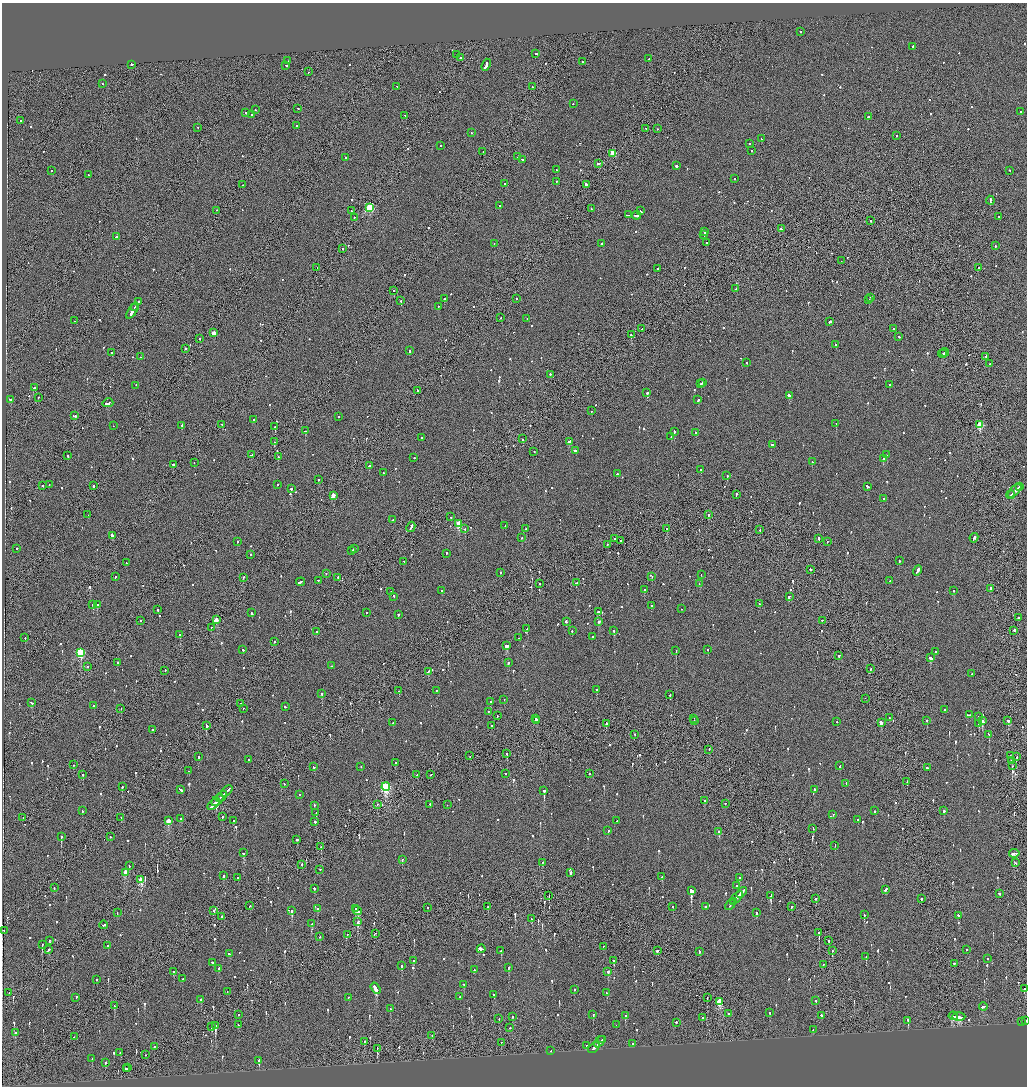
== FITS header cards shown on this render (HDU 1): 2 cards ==
NAXIS1  =                 2050
NAXIS2  =                 2168

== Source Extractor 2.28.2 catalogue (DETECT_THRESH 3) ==
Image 2050 x 2168 px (HDU 1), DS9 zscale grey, zoomed out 1/2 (1 PNG px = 2 x 2 image px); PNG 1029 x 1088 px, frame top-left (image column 2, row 2168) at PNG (2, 3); each listed source drawn as its Kron ellipse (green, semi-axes under 4 px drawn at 4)
Background -0.0874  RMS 0.064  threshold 0.192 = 3 sigma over >= 5 px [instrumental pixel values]
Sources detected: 1058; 44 cannot appear on this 1/2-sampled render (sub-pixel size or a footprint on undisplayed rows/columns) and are neither listed nor drawn; of the other 1014, the 500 brightest by FLUX_AUTO listed and drawn (514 fainter detections omitted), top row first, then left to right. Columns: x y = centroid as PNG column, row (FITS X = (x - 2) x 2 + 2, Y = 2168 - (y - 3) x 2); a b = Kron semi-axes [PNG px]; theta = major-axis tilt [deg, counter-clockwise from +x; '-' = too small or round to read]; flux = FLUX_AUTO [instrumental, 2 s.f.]
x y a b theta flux
801 32 2 2 - 110
913 47 3 2 - 660
535 54 2 2 - 160
456 55 2 2 - 83
460 58 2 2 - 120
649 59 2 2 - 150
287 61 2 2 - 200
582 62 2 2 - 210
132 65 3 2 - 190
486 65 6 2 69 670
286 66 2 2 - 170
308 72 2 1 - 120
102 84 2 2 - 73
397 87 2 2 - 88
532 87 2 2 - 280
573 104 2 2 - 150
298 109 2 2 - 75
255 110 2 2 - 82
1020 112 2 2 - 84
245 113 2 2 - 120
251 115 2 2 - 160
405 116 3 2 - 250
868 117 2 2 - 180
20 121 2 2 - 69
296 126 2 2 - 290
197 128 2 2 - 85
646 129 2 2 - 67
657 129 2 1 - 93
471 133 2 2 - 110
896 136 2 2 - 150
761 139 2 2 - 71
749 144 2 2 - 80
440 146 2 2 - 80
751 151 2 2 - 93
483 152 2 1 - 130
613 154 3 3 - 430
518 157 2 2 - 140
346 158 2 2 - 89
522 160 2 2 - 81
599 164 3 2 - 220
676 166 2 2 - 650
557 170 2 2 - 80
51 171 2 2 - 77
1010 171 2 2 - 86
88 175 2 2 - 150
734 179 2 2 - 67
556 182 2 2 - 69
504 184 2 2 - 140
243 185 2 1 - 91
586 185 4 2 - 650
990 201 4 2 - 370
500 206 2 2 - 71
370 208 3 3 - 910
591 209 2 1 - 310
216 211 2 2 - 85
351 211 2 2 - 130
640 211 3 2 - 220
628 215 2 1 - 440
636 216 4 2 - 340
999 217 2 2 - 230
354 218 2 2 - 69
871 221 2 2 - 92
781 229 4 2 - 370
705 232 2 2 - 180
704 235 3 2 - 170
116 237 2 2 - 220
706 243 2 2 - 97
494 244 2 2 - 140
602 244 2 2 - 88
995 246 2 2 - 130
343 249 2 1 - 190
841 261 2 1 - 98
317 268 3 1 - 420
978 268 2 2 - 320
658 269 3 2 - 210
736 289 2 2 - 140
394 291 2 1 - 540
870 298 2 1 - 180
445 299 2 2 - 290
516 299 2 1 - 94
869 300 2 1 - 280
401 301 2 2 - 96
138 302 2 2 - 300
438 307 2 2 - 89
134 308 3 1 - 340
132 311 9 2 58 1300
501 318 2 1 - 96
527 319 2 2 - 130
75 321 2 1 - 100
830 322 2 2 - 490
642 329 2 2 - 350
893 329 2 2 - 70
214 333 3 2 - 120
631 335 2 2 - 360
899 337 2 2 - 95
200 339 2 1 - 310
836 345 2 2 - 160
185 349 2 1 - 79
409 351 2 2 - 190
112 353 2 2 - 94
944 353 4 1 - 320
942 354 4 2 - 360
140 357 2 1 - 70
986 357 2 2 - 90
747 363 2 2 - 130
990 364 2 2 - 71
550 375 2 2 - 440
703 383 2 1 - 100
701 384 2 2 - 160
889 385 2 2 - 94
136 386 2 2 - 77
34 388 3 2 - 420
417 391 3 2 - 240
647 393 2 2 - 460
789 396 4 2 - 690
38 398 2 2 - 71
11 400 3 2 - 130
698 400 3 2 - 140
108 403 5 2 - 420
591 411 2 1 - 80
75 416 2 2 - 450
338 417 2 2 - 110
254 420 2 2 - 120
836 424 2 2 - 450
222 425 2 2 - 76
980 425 3 3 - 630
113 426 2 1 - 100
182 426 3 2 - 430
275 427 2 2 - 120
306 431 2 2 - 110
674 432 2 2 - 300
695 433 2 2 - 120
671 437 2 2 - 85
421 438 2 2 - 180
523 439 2 2 - 70
274 442 2 1 - 280
569 442 4 2 - 340
772 445 2 2 - 250
575 451 3 2 - 420
534 452 2 2 - 70
251 455 2 2 - 150
887 455 2 2 - 400
68 456 2 2 - 140
278 457 2 2 - 86
414 458 2 2 - 93
883 459 2 2 - 290
812 462 2 2 - 70
194 463 2 1 - 110
173 465 2 2 - 180
369 466 2 2 - 120
701 470 2 2 - 83
383 473 2 2 - 190
617 474 2 2 - 95
727 476 2 2 - 78
318 480 2 2 - 110
49 485 2 2 - 75
277 485 2 2 - 110
42 486 2 2 - 190
93 486 3 2 - 170
867 487 3 2 - 300
1019 487 3 2 - 370
291 489 2 2 - 600
1015 491 9 2 46 600
736 495 3 1 - 220
1010 495 4 1 - 350
333 496 3 2 - 200
883 499 2 2 - 80
88 515 2 1 - 73
708 515 2 2 - 120
451 517 2 2 - 81
393 520 2 2 - 68
459 524 3 3 - 570
505 526 2 2 - 79
411 527 5 2 - 310
465 529 2 2 - 180
526 529 2 2 - 85
667 529 2 2 - 200
760 530 2 1 - 100
112 536 4 2 - 310
522 538 2 2 - 84
974 538 5 2 - 340
615 539 2 1 - 380
819 539 3 1 - 290
621 541 2 1 - 150
237 542 2 2 - 78
827 542 2 1 - 580
607 545 2 2 - 130
17 549 2 2 - 130
354 549 3 2 - 320
351 551 3 1 - 170
446 554 2 2 - 110
251 555 2 2 - 110
899 561 2 2 - 100
404 562 2 1 - 83
126 563 2 2 - 85
811 570 3 2 - 170
917 571 5 2 - 800
500 573 2 2 - 74
326 574 2 2 - 67
701 575 2 2 - 72
115 577 2 2 - 95
652 577 2 2 - 74
243 578 2 2 - 90
338 578 3 2 - 210
318 581 2 2 - 120
890 581 2 2 - 72
300 582 4 2 - 240
576 583 2 2 - 110
540 584 2 1 - 110
699 584 2 1 - 84
990 589 2 2 - 350
644 590 2 1 - 120
442 591 2 2 - 91
954 591 2 2 - 80
391 592 2 2 - 79
394 597 2 2 - 120
789 597 2 2 - 280
759 604 2 2 - 77
93 605 2 2 - 78
97 605 2 2 - 390
651 606 2 2 - 120
681 609 2 2 - 80
157 610 3 2 - 120
598 612 3 2 - 210
252 613 3 2 - 120
366 613 2 2 - 110
398 615 2 2 - 250
1018 618 2 2 - 420
216 620 3 2 - 180
140 621 2 1 - 210
822 621 2 2 - 94
566 622 3 2 - 300
599 622 3 2 - 130
211 628 2 1 - 110
527 629 2 2 - 250
572 631 2 2 - 140
614 631 2 2 - 130
1014 631 2 2 - 290
316 632 2 2 - 320
180 635 2 2 - 430
593 637 2 2 - 83
25 638 2 2 - 97
518 638 2 2 - 83
275 642 2 2 - 69
507 646 3 2 - 400
243 650 2 2 - 110
708 650 2 2 - 82
676 651 2 2 - 410
936 652 2 2 - 70
81 653 4 3 - 1200
838 656 2 1 - 570
930 658 3 2 - 370
118 663 2 2 - 150
508 663 2 2 - 160
332 666 2 1 - 99
88 667 2 1 - 67
871 669 3 1 - 130
165 671 2 1 - 87
428 672 3 2 - 130
971 674 2 2 - 140
596 690 2 2 - 220
399 691 2 1 - 88
436 691 2 1 - 71
322 694 2 2 - 500
670 695 2 2 - 84
865 699 2 1 - 100
504 700 2 2 - 70
491 702 2 2 - 420
32 703 3 2 - 220
241 704 2 1 - 200
94 706 2 2 - 190
285 707 2 2 - 310
121 709 2 2 - 110
243 709 2 2 - 82
944 710 2 2 - 69
488 712 2 2 - 77
970 715 2 2 - 180
497 716 2 1 - 110
978 717 2 2 - 210
889 718 2 2 - 80
535 719 2 2 - 230
694 719 2 1 - 150
537 721 2 2 - 150
694 721 2 2 - 110
927 721 2 2 - 210
982 721 3 2 - 1800
1008 721 2 2 - 480
837 722 2 2 - 100
393 723 2 2 - 110
881 723 3 2 - 1000
606 724 3 2 - 210
979 724 2 2 - 800
206 726 3 2 - 400
492 726 2 2 - 90
152 730 2 2 - 120
635 735 2 1 - 76
989 735 2 2 - 680
709 750 2 2 - 87
507 754 2 2 - 87
470 756 2 1 - 88
1010 756 2 2 - 130
199 757 2 2 - 150
1016 757 2 2 - 81
249 760 2 2 - 97
1012 761 2 2 - 170
395 763 2 2 - 130
73 765 2 1 - 70
840 766 2 2 - 92
1012 766 2 1 - 730
314 767 2 2 - 93
361 767 2 2 - 86
927 768 2 2 - 120
189 771 2 2 - 120
505 774 2 2 - 170
590 774 2 2 - 110
83 775 2 2 - 70
417 775 2 2 - 120
431 775 2 1 - 69
907 782 2 1 - 73
284 784 2 2 - 120
846 784 3 2 - 160
122 787 2 2 - 170
386 787 4 3 - 1700
181 790 3 2 - 490
814 790 2 2 - 96
227 791 7 1 45 590
544 791 2 2 - 1400
300 795 2 2 - 74
221 797 6 2 44 650
217 801 7 2 43 560
705 801 2 1 - 74
726 804 2 1 - 87
214 805 7 2 44 590
377 805 2 2 - 71
430 805 2 2 - 70
447 805 2 1 - 210
314 806 2 2 - 160
82 811 2 2 - 78
874 811 2 2 - 110
944 811 2 2 - 500
316 813 2 2 - 150
833 815 2 2 - 170
222 817 2 1 - 100
23 818 2 2 - 75
121 818 2 1 - 76
181 819 2 2 - 280
858 820 2 2 - 68
168 821 3 3 - 320
234 821 2 2 - 160
617 821 2 2 - 76
315 822 2 2 - 110
813 829 2 2 - 84
608 831 2 2 - 78
719 832 2 2 - 280
61 837 2 2 - 690
110 837 2 1 - 73
297 840 2 2 - 800
835 846 2 2 - 74
321 847 2 1 - 86
243 853 3 2 - 140
1014 854 5 2 - 320
402 860 2 2 - 110
542 863 2 2 - 84
1015 863 2 1 - 110
302 865 2 2 - 130
129 866 2 2 - 77
320 870 2 2 - 88
126 873 3 2 - 290
570 873 2 2 - 240
224 876 2 2 - 600
662 877 2 2 - 130
238 878 2 2 - 68
740 878 2 2 - 77
141 880 4 3 - 380
737 886 2 2 - 230
54 888 2 2 - 110
314 889 2 2 - 270
886 890 4 2 - 170
691 891 3 2 - 7100
741 893 6 2 48 430
1000 894 2 1 - 210
549 896 2 1 - 150
771 896 4 2 - 890
736 898 8 2 47 640
815 899 2 2 - 130
921 899 2 2 - 230
733 902 4 1 - 190
730 905 6 2 45 260
250 906 3 2 - 71
488 907 2 2 - 140
673 907 2 2 - 68
705 907 2 2 - 94
791 907 2 2 - 75
428 908 2 1 - 180
318 909 2 2 - 290
356 909 2 2 - 190
214 911 2 2 - 130
292 911 3 2 - 350
357 911 5 3 - 440
117 913 2 1 - 74
757 913 2 2 - 120
864 915 2 2 - 130
958 916 3 2 - 210
222 917 2 2 - 110
532 919 2 2 - 68
358 922 3 2 - 130
312 924 3 2 - 210
104 925 4 2 - 230
4 931 2 1 - 160
819 933 2 2 - 510
375 934 2 1 - 340
347 935 2 1 - 73
320 937 2 2 - 71
50 941 2 2 - 88
829 941 2 2 - 190
42 945 3 1 - 100
108 946 2 2 - 150
603 947 2 1 - 220
481 949 4 2 - 1900
49 950 2 2 - 110
966 950 2 2 - 96
501 951 2 2 - 390
657 951 2 2 - 870
832 951 2 2 - 77
699 952 3 2 - 180
229 954 3 2 - 170
866 957 2 2 - 120
988 959 2 2 - 87
414 961 2 2 - 500
613 961 2 2 - 140
213 963 3 2 - 190
954 964 2 2 - 150
823 965 2 2 - 70
401 966 2 2 - 220
508 968 2 2 - 140
219 969 2 2 - 120
474 970 2 2 - 200
174 972 2 2 - 150
608 972 2 2 - 840
183 979 2 2 - 300
96 980 2 2 - 79
464 985 2 2 - 68
376 989 6 2 -57 1800
1024 989 2 2 - 170
574 990 2 2 - 90
227 992 2 1 - 120
9 993 2 2 - 68
607 993 3 2 - 220
494 995 2 2 - 100
460 997 2 1 - 81
76 998 2 2 - 150
348 998 2 1 - 190
707 998 2 1 - 130
201 1000 2 2 - 300
816 1001 2 2 - 80
720 1002 4 3 - 540
114 1006 2 2 - 100
983 1007 4 2 - 250
390 1009 2 2 - 110
770 1013 2 2 - 94
729 1014 2 1 - 91
238 1015 2 2 - 100
593 1015 2 2 - 170
625 1016 2 2 - 120
821 1016 2 2 - 250
953 1016 4 2 - 270
513 1017 2 2 - 110
959 1017 6 3 0 560
702 1018 2 2 - 490
499 1019 2 2 - 86
908 1021 2 2 - 400
1025 1021 2 2 - 280
1021 1022 2 2 - 88
676 1023 2 2 - 140
238 1025 2 2 - 68
616 1025 2 1 - 250
215 1026 2 2 - 710
212 1027 2 2 - 210
510 1028 2 2 - 85
813 1030 2 2 - 81
15 1033 2 2 - 98
432 1036 2 2 - 78
74 1037 2 2 - 91
602 1040 3 1 - 290
364 1042 3 2 - 110
600 1042 7 2 45 600
501 1043 2 1 - 290
632 1044 2 2 - 89
586 1046 2 2 - 77
154 1047 2 2 - 140
594 1048 7 2 45 500
377 1049 2 1 - 460
551 1051 2 1 - 130
120 1053 2 2 - 73
145 1055 2 2 - 69
92 1059 2 2 - 71
259 1061 3 2 - 250
105 1063 2 2 - 150
128 1068 2 2 - 140
126 1069 2 2 - 180
At the frame edge (FLAGS 8, measured only in part): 1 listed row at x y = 1025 1021
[514 fainter detections neither listed nor drawn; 44 sub-pixel or undisplayed-footprint detections neither listed nor drawn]